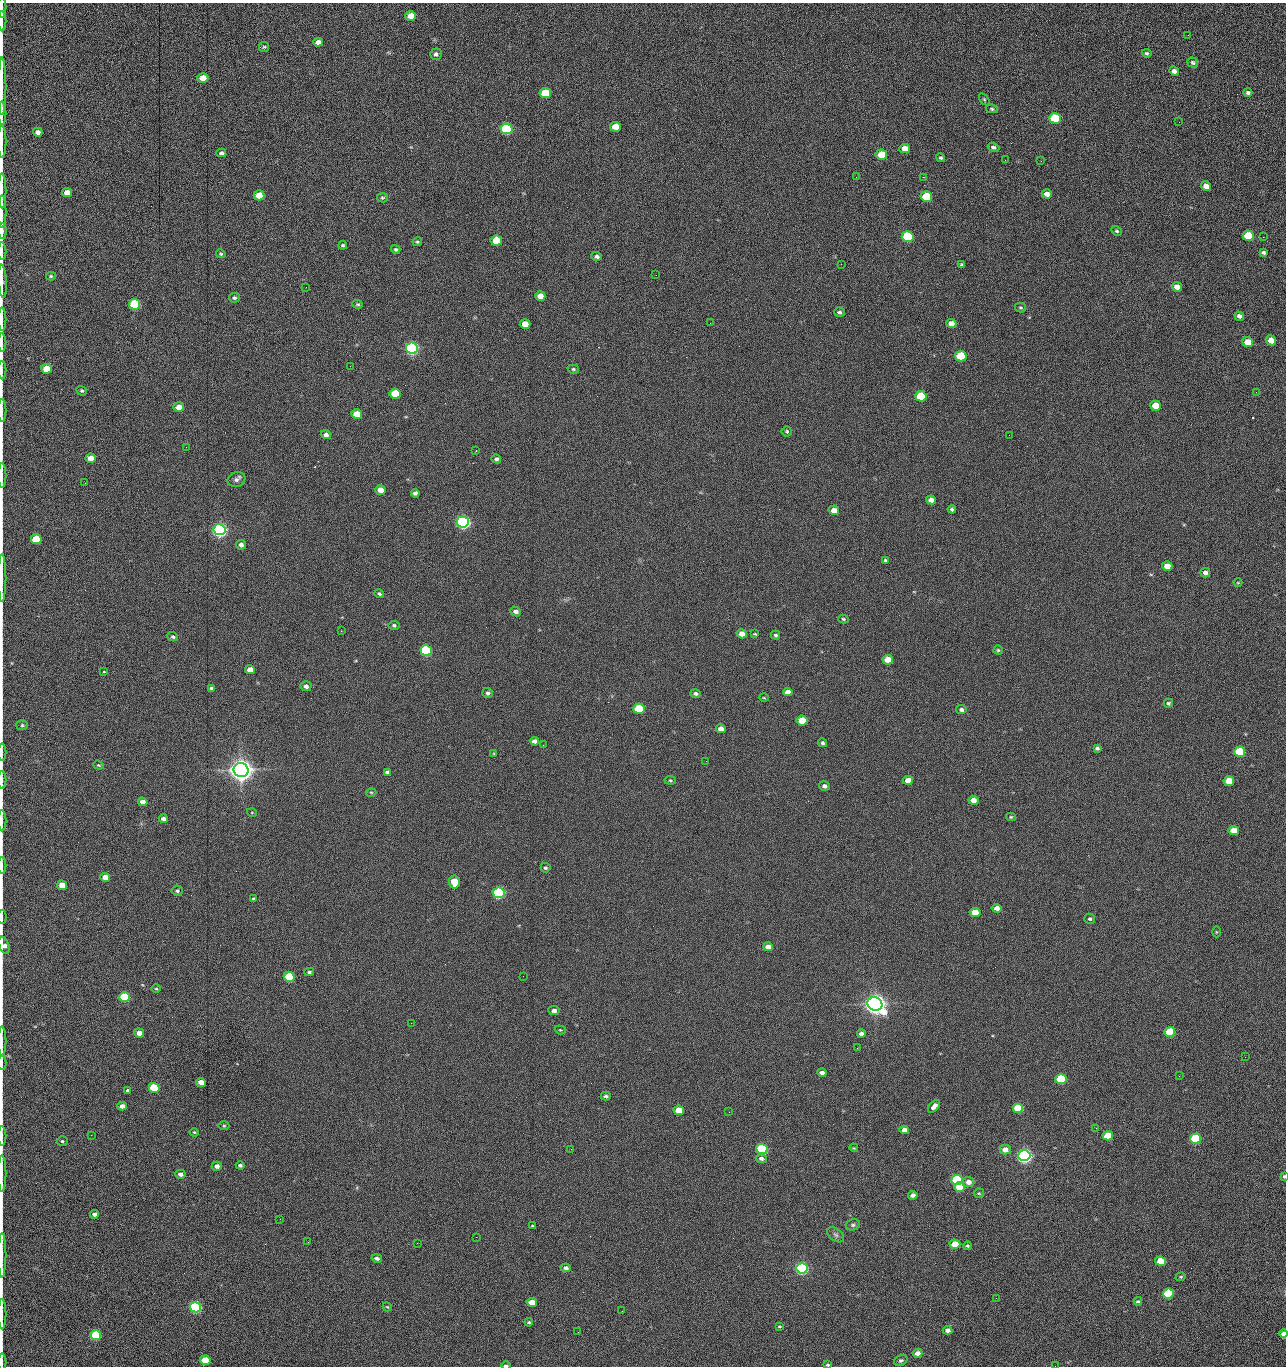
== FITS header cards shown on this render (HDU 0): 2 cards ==
NAXIS1  =                 1284 /fastest changing axis
NAXIS2  =                 1364 /next to fastest changing axis

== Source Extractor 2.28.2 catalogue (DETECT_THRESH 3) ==
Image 1284 x 1364 px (HDU 0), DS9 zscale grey, 1 PNG px = 1 image px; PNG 1288 x 1368 px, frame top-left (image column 1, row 1364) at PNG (2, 3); each listed source drawn as its Kron ellipse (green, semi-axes under 4 px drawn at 4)
Background 148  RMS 15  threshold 44.8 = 3 sigma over >= 5 px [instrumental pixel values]
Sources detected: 267; all 267 listed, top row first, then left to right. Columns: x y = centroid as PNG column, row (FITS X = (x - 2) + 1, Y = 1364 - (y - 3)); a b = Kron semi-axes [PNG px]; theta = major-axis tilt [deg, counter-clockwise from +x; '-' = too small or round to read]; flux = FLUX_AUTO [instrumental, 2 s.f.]
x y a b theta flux
2 7 11 2 90 1.4e+03
411 16 5 5 - 1.3e+04
2 21 10 2 90 2.0e+03
1188 35 2 2 - 8.2e+02
318 42 5 4 - 5.1e+03
264 47 5 5 - 1.4e+03
1147 53 5 4 - 1.6e+03
436 54 6 5 - 3.1e+03
1193 63 6 4 -34 1.8e+03
1174 71 5 4 - 4.4e+03
203 78 5 5 - 1.4e+04
2 86 29 2 90 5.8e+03
1248 92 4 3 - 1.9e+03
545 93 6 5 - 4.2e+04
984 99 7 3 -54 1.2e+03
992 109 6 4 -10 1.4e+03
2 113 11 2 90 1.8e+03
1055 118 6 5 - 6.2e+04
1179 122 2 2 - 6.9e+02
615 127 5 5 - 1.5e+04
506 129 6 5 - 1.6e+05
38 132 5 4 - 4.9e+03
2 142 16 2 90 2.8e+03
993 147 6 4 -22 2.2e+03
905 149 5 4 - 1.2e+04
221 153 5 4 - 2.4e+03
881 155 6 5 - 2.8e+04
941 158 5 4 - 1.5e+03
1005 160 2 2 - 8.6e+02
1041 161 2 2 - 1.4e+03
856 177 3 2 - 1.5e+03
923 177 2 2 - 2.0e+04
1206 186 5 4 - 6.6e+03
2 191 17 2 90 3.0e+03
67 192 5 4 - 1.0e+04
1047 194 5 4 - 5.7e+03
259 195 5 5 - 2.0e+04
926 197 6 5 - 5.2e+04
382 198 5 4 - 1.5e+03
2 211 16 2 90 2.6e+03
2 231 8 2 89 2.2e+03
1117 231 6 4 -30 1.6e+03
908 236 6 5 - 1.0e+05
1248 236 6 5 - 4.3e+04
1263 237 2 2 - 6.0e+02
496 241 5 5 - 4.0e+04
417 242 5 4 - 1.5e+03
343 245 4 4 - 1.5e+03
396 249 5 4 - 1.7e+03
2 251 8 2 90 1.4e+03
1263 252 4 3 - 1.9e+03
221 254 5 4 - 1.2e+03
597 256 5 4 - 2.5e+03
841 264 2 2 - 1.8e+04
962 265 4 3 - 1.6e+03
656 275 2 2 - 4.4e+02
51 276 5 4 - 1.4e+03
2 281 17 3 -86 3.6e+03
306 287 2 2 - 5.0e+02
1177 287 5 4 - 7.7e+03
540 296 5 4 - 9.4e+03
234 298 5 5 - 1.9e+03
135 304 5 5 - 1.0e+05
358 304 5 4 - 1.4e+03
1020 308 5 4 - 1.6e+03
839 312 5 4 - 2.1e+03
1239 316 5 4 - 3.6e+03
2 319 11 2 90 2.1e+03
710 323 2 2 - 2.1e+03
525 324 5 5 - 1.5e+04
951 324 5 4 - 7.9e+03
1271 340 5 5 - 1.1e+04
1248 342 5 5 - 1.6e+04
2 343 9 2 90 1.6e+03
412 348 6 5 - 3.0e+05
961 356 6 5 - 5.8e+04
350 366 2 2 - 1.5e+03
47 369 5 5 - 2.6e+04
573 369 6 4 -15 1.4e+03
2 370 9 2 90 1.5e+03
82 391 5 4 - 1.6e+03
1256 392 3 2 - 8.5e+02
395 393 5 5 - 3.7e+04
921 396 6 5 - 6.1e+04
1155 406 5 5 - 1.9e+04
179 407 5 5 - 8.8e+03
2 411 11 2 90 2.0e+03
357 414 5 5 - 2.9e+04
787 431 5 5 - 1.5e+03
326 435 5 4 - 3.9e+03
1009 435 2 2 - 8.5e+02
186 447 2 2 - 1.9e+03
476 450 3 2 - 5.4e+02
91 458 5 4 - 1.3e+04
496 459 5 4 - 2.5e+03
2 476 12 2 90 2.2e+03
236 480 9 7 20 3.5e+03
85 483 2 2 - 7.5e+02
380 490 5 4 - 1.0e+04
415 493 4 4 - 2.6e+03
931 500 5 4 - 6.0e+03
952 509 4 4 - 1.9e+03
834 510 5 4 - 8.8e+03
463 522 6 5 - 5.1e+05
219 530 6 5 - 5.4e+05
36 539 5 5 - 4.2e+04
241 545 5 5 - 3.9e+03
885 560 4 3 - 1.6e+03
1167 566 5 5 - 1.3e+04
1205 573 5 5 - 3.9e+03
2 578 24 2 90 3.9e+03
1238 583 4 3 - 8.3e+02
379 594 5 4 - 1.8e+03
516 612 5 4 - 4.1e+03
843 619 5 4 - 1.3e+03
394 625 5 4 - 2.1e+03
341 631 2 2 - 7.6e+02
742 634 5 4 - 1.0e+04
755 634 4 3 - 9.6e+02
776 635 4 4 - 1.9e+03
173 637 5 4 - 1.8e+03
426 650 6 5 - 1.6e+05
998 650 4 4 - 1.2e+03
888 660 5 5 - 1.4e+04
250 670 5 4 - 7.2e+03
104 672 3 2 - 9.8e+02
306 686 6 5 - 4.2e+03
212 688 4 4 - 2.0e+03
788 692 5 4 - 6.0e+03
488 693 5 5 - 2.4e+03
696 694 5 4 - 2.5e+03
764 698 4 3 - 8.6e+02
1168 703 4 4 - 1.6e+03
639 709 5 5 - 7.0e+04
961 710 5 4 - 2.6e+03
802 720 5 5 - 2.8e+04
22 725 6 5 - 1.6e+03
721 729 5 4 - 7.6e+03
534 741 5 4 - 4.3e+03
823 743 4 4 - 1.9e+03
543 745 2 2 - 2.3e+03
1097 748 4 4 - 2.1e+03
2 752 8 2 90 1.4e+03
1240 752 5 5 - 7.8e+04
494 754 4 3 - 9.7e+02
706 761 2 2 - 1.4e+03
99 765 5 4 - 1.1e+03
241 770 7 7 - 1.7e+06
388 772 4 4 - 2.4e+03
2 780 9 2 90 1.5e+03
670 780 6 4 -7 1.3e+03
908 780 5 4 - 1.0e+04
1229 781 5 5 - 2.5e+04
824 786 5 4 - 3.2e+03
371 792 5 3 - 9.3e+02
973 800 5 4 - 8.2e+03
143 802 5 4 - 6.9e+03
252 813 5 3 - 8.3e+02
1011 817 5 4 - 1.2e+03
163 819 4 4 - 3.8e+03
2 821 11 2 90 1.9e+03
1234 831 5 4 - 1.6e+04
2 866 8 2 90 1.4e+03
545 868 5 4 - 1.8e+03
105 877 5 4 - 1.3e+04
454 882 6 5 - 2.8e+04
62 885 5 4 - 1.6e+04
177 891 6 5 - 2.0e+03
499 893 6 5 - 2.4e+05
254 899 4 3 - 1.4e+03
997 908 5 4 - 5.9e+03
975 912 5 4 - 1.9e+04
2 917 7 2 90 1.0e+03
1090 919 5 5 - 2.1e+03
1216 932 5 3 - 9.6e+02
4 945 9 5 -70 5.5e+03
768 947 5 4 - 6.3e+03
309 972 5 3 - 1.9e+03
523 976 2 2 - 1.2e+03
289 977 5 5 - 6.1e+04
156 989 4 3 - 9.6e+02
125 997 5 5 - 7.6e+04
875 1004 7 6 - 1.4e+06
554 1011 5 4 - 4.3e+03
411 1023 2 2 - 3.6e+03
560 1030 5 4 - 1.1e+03
1170 1032 5 5 - 4.9e+04
139 1033 5 4 - 1.1e+04
861 1034 4 4 - 3.9e+03
2 1041 14 2 90 2.3e+03
857 1048 3 2 - 9.7e+02
1245 1057 2 2 - 1.2e+03
2 1063 7 2 90 1.1e+03
822 1072 5 3 - 3.3e+03
1179 1076 2 2 - 1.9e+03
1061 1079 5 5 - 8.9e+04
201 1082 5 4 - 1.0e+04
154 1088 5 5 - 6.6e+04
127 1091 3 3 - 4.2e+03
606 1096 5 4 - 2.0e+03
122 1106 4 4 - 5.4e+03
934 1106 7 4 50 4.7e+03
1018 1108 5 5 - 7.4e+04
679 1110 5 4 - 2.1e+04
729 1112 2 2 - 7.0e+02
224 1126 5 3 - 1.2e+03
1096 1128 2 2 - 4.7e+02
904 1130 5 4 - 7.2e+03
194 1132 4 4 - 1.1e+03
91 1135 2 2 - 1.7e+03
2 1136 9 2 90 1.6e+03
1108 1136 5 4 - 3.3e+04
1196 1138 5 5 - 1.0e+05
62 1141 5 4 - 1.4e+03
854 1148 4 3 - 9.1e+02
571 1149 2 2 - 6.9e+02
762 1149 5 5 - 1.5e+05
1005 1150 5 5 - 7.8e+03
1024 1156 6 5 - 6.3e+05
761 1158 5 4 - 2.9e+03
240 1165 4 3 - 2.0e+03
217 1166 5 4 - 4.6e+03
2 1173 18 2 90 3.1e+03
180 1174 5 4 - 3.8e+03
1284 1176 4 3 - 1.4e+03
957 1180 5 5 - 1.5e+05
968 1182 6 5 - 6.7e+03
959 1187 5 5 - 1.7e+04
979 1193 5 4 - 1.1e+03
913 1195 5 4 - 4.6e+03
95 1214 4 4 - 4.1e+03
280 1219 2 2 - 1.5e+03
853 1225 7 5 17 2.2e+03
533 1226 4 2 - 1.2e+03
836 1235 9 6 -38 2.9e+03
476 1237 2 2 - 7.4e+03
308 1242 2 2 - 1.2e+03
417 1243 2 2 - 3.7e+03
955 1244 5 4 - 1.9e+04
967 1246 4 4 - 1.4e+03
2 1255 22 2 90 3.9e+03
377 1258 5 4 - 2.8e+03
1161 1261 5 4 - 2.7e+04
566 1268 5 4 - 3.0e+03
802 1268 6 5 - 3.1e+05
1181 1277 5 4 - 1.1e+03
1168 1294 5 5 - 8.0e+04
996 1298 2 2 - 1.9e+03
1138 1301 4 3 - 1.7e+03
532 1302 5 4 - 1.8e+04
195 1307 5 5 - 2.4e+05
387 1307 4 4 - 9.2e+02
622 1311 2 2 - 4.4e+02
2 1314 15 2 90 2.4e+03
529 1322 4 3 - 1.2e+03
780 1326 4 3 - 1.0e+03
948 1330 4 4 - 4.1e+03
578 1332 2 2 - 2.3e+03
1283 1334 4 4 - 4.9e+03
96 1335 5 5 - 9.3e+04
917 1353 5 4 - 6.6e+03
205 1360 5 4 - 3.0e+04
901 1360 7 5 29 2.1e+03
2 1362 8 2 90 1.2e+03
506 1365 4 2 - 1.8e+03
828 1365 4 4 - 1.4e+03
1055 1366 2 2 - 1.3e+03
At the frame edge (FLAGS 8, measured only in part): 34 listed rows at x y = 2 7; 2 21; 2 86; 2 113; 2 142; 2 191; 2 211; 2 231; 2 251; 2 281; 2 319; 2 343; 2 370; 2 411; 2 476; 2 578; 2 752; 2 780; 2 821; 2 866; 2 917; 4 945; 2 1041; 2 1063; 2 1136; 2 1173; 1284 1176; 2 1255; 2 1314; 1283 1334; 2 1362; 506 1365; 828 1365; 1055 1366

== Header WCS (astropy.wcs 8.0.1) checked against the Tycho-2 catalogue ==
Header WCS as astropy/WCSLIB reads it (CRVAL/CRPIX/CD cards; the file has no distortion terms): RA---TAN/DEC--TAN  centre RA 15:41:40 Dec +51:59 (235.42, +51.99 deg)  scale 1.26 arcsec/px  FOV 26.9' x 28.5'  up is +92 deg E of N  parity flipped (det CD > 0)
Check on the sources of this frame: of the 60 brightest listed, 10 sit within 2.0 arcsec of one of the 11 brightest Tycho-2 stars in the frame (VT <= 12.29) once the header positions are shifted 0.33 arcsec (0.26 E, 0.20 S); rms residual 0.96 arcsec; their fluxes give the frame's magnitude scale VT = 25.21 - 2.5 log10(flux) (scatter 0.24 mag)
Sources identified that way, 10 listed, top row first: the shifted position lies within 2.0 arcsec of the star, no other Tycho-2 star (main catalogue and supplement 1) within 4.0 arcsec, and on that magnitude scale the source's flux lands within +1.5 / -3 mag of the star's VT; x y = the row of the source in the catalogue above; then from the Tycho-2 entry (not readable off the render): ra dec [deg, ICRS J2000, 3 dp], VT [Tycho-2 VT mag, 2 dp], TYC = Tycho-2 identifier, HIP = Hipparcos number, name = IAU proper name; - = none
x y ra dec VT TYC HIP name
412 348 235.614 +52.064 11.61 3489-1132-1 - -
463 522 235.514 +52.049 11.19 3489-1407-1 - -
219 530 235.515 +52.133 11.12 3489-1380-1 - -
241 770 235.378 +52.130 9.31 3489-1322-1 76850 -
499 893 235.303 +52.042 11.52 3489-958-1 - -
875 1004 235.232 +51.912 9.59 3489-824-1 - -
1024 1156 235.143 +51.862 10.97 3489-1016-1 - -
957 1180 235.131 +51.886 12.29 3489-908-1 - -
802 1268 235.084 +51.941 11.45 3489-1346-1 - -
195 1307 235.075 +52.152 11.74 3489-912-1 - -